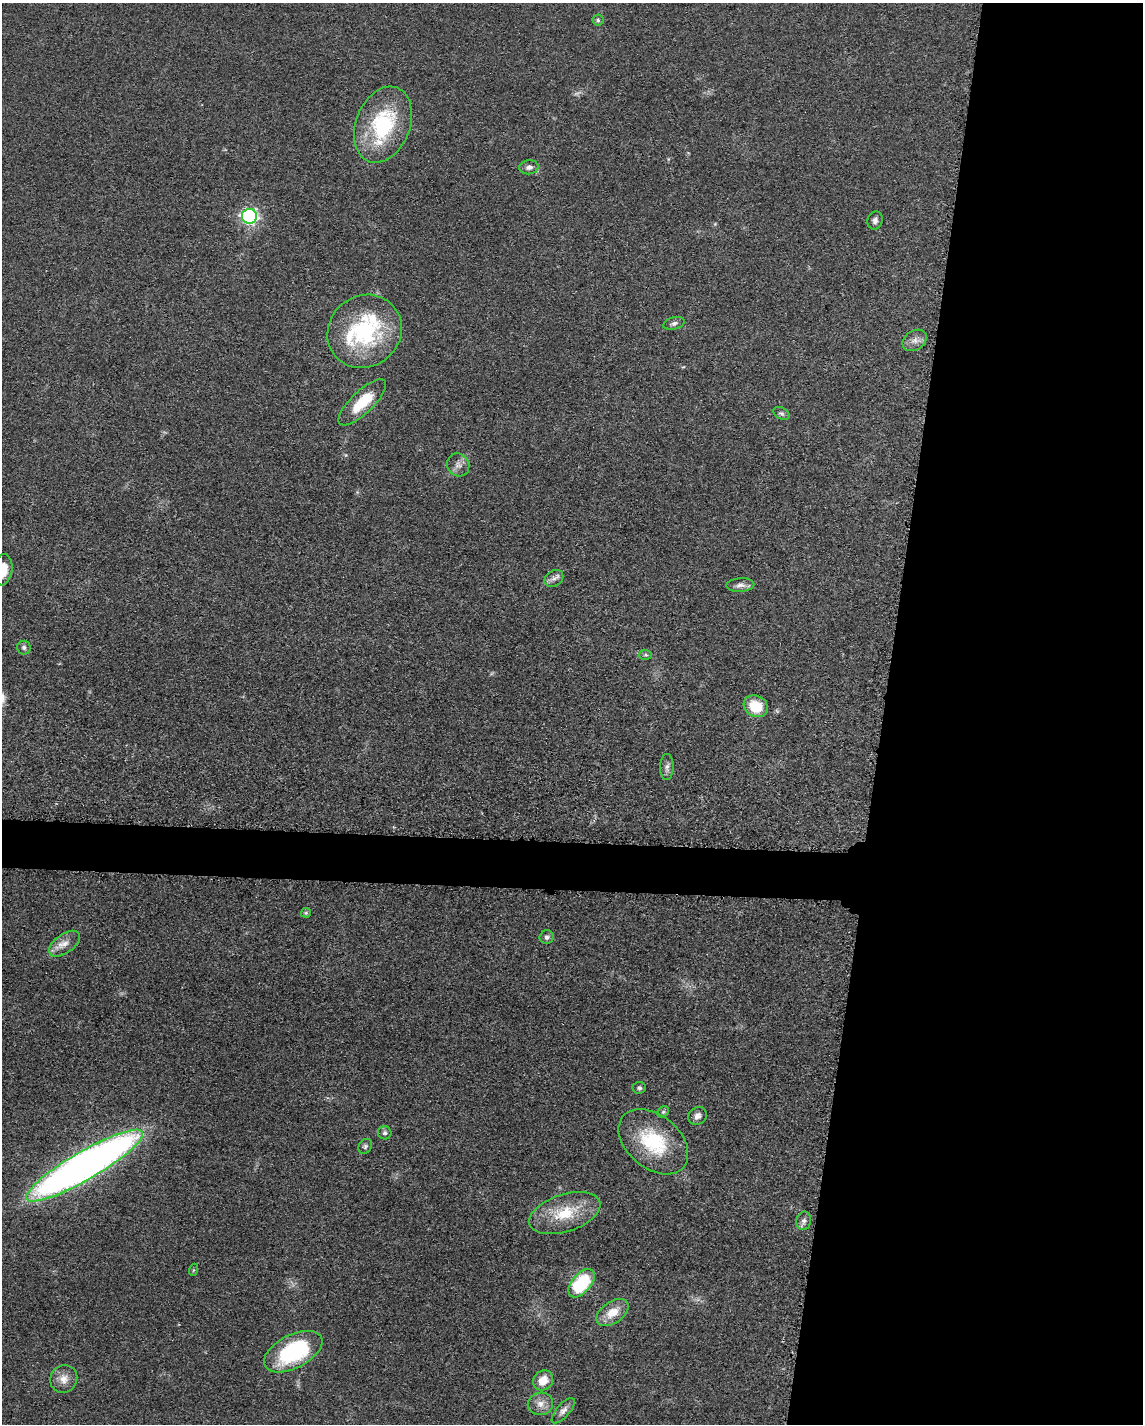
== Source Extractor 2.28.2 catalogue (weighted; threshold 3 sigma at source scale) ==
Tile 8 of 4 x 3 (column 4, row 2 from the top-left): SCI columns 3437-4577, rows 1649-3070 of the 4592 x 4657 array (HDU 1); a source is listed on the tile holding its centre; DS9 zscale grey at full resolution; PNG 1145 x 1426 px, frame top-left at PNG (2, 3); each listed source drawn as its Kron ellipse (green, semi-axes under 4 px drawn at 4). Shown black and unused: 25% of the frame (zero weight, under 3 of 5 exposures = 4% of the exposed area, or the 3 px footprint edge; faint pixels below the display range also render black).
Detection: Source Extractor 2.28.2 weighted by HDU 2 'WHT'; one run over the whole footprint, this tile lists its part. Background 0.0476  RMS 0.0056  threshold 0.0253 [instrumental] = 3 sigma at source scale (4.5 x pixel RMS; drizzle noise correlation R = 1.50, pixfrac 1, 0.05/0.05 arcsec/px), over >= 5 px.
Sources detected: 41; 1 too faint to see at this stretch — neither listed nor drawn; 2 inside a brighter listed object's ellipse — not listed separately; the other 38 listed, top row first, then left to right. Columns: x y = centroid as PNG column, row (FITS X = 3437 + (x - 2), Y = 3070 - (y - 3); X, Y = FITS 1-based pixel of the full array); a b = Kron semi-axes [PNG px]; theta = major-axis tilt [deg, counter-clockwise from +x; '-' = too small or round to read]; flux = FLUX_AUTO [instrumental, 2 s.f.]
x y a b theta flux
598 20 5 5 - 0.96
383 125 39 27 69 51
529 167 9 7 6 2.4
249 216 7 7 - 110
875 220 9 7 72 2.1
674 323 11 6 16 1.9
365 331 38 35 41 60
915 340 13 9 33 3.7
362 402 31 11 44 17
781 413 9 5 -27 1.3
458 465 12 11 - 3.5
3 570 15 9 82 9.2
554 578 10 7 34 2.6
740 585 14 7 3 2.7
24 647 7 6 - 1.5
646 655 6 5 - 0.89
756 706 12 10 -29 15
667 767 13 7 89 2.4
306 913 5 5 - 0.67
547 937 7 6 - 1.9
65 944 18 9 36 5.2
639 1088 7 6 - 1.2
663 1112 6 5 - 0.98
698 1116 10 8 37 2.7
385 1133 7 6 - 1.4
653 1142 40 26 -40 38
365 1146 8 6 55 1.3
85 1166 67 14 30 490
565 1213 37 18 18 23
804 1221 9 7 79 2.3
193 1270 6 4 71 0.67
582 1283 17 9 50 37
612 1313 18 10 35 9.5
293 1352 32 16 27 56
64 1379 14 13 - 5.7
543 1380 11 9 45 8.3
540 1404 13 11 10 4.7
563 1411 15 6 49 2.9
Isophote crosses this tile's border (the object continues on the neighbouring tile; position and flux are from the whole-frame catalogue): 1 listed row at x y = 3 570